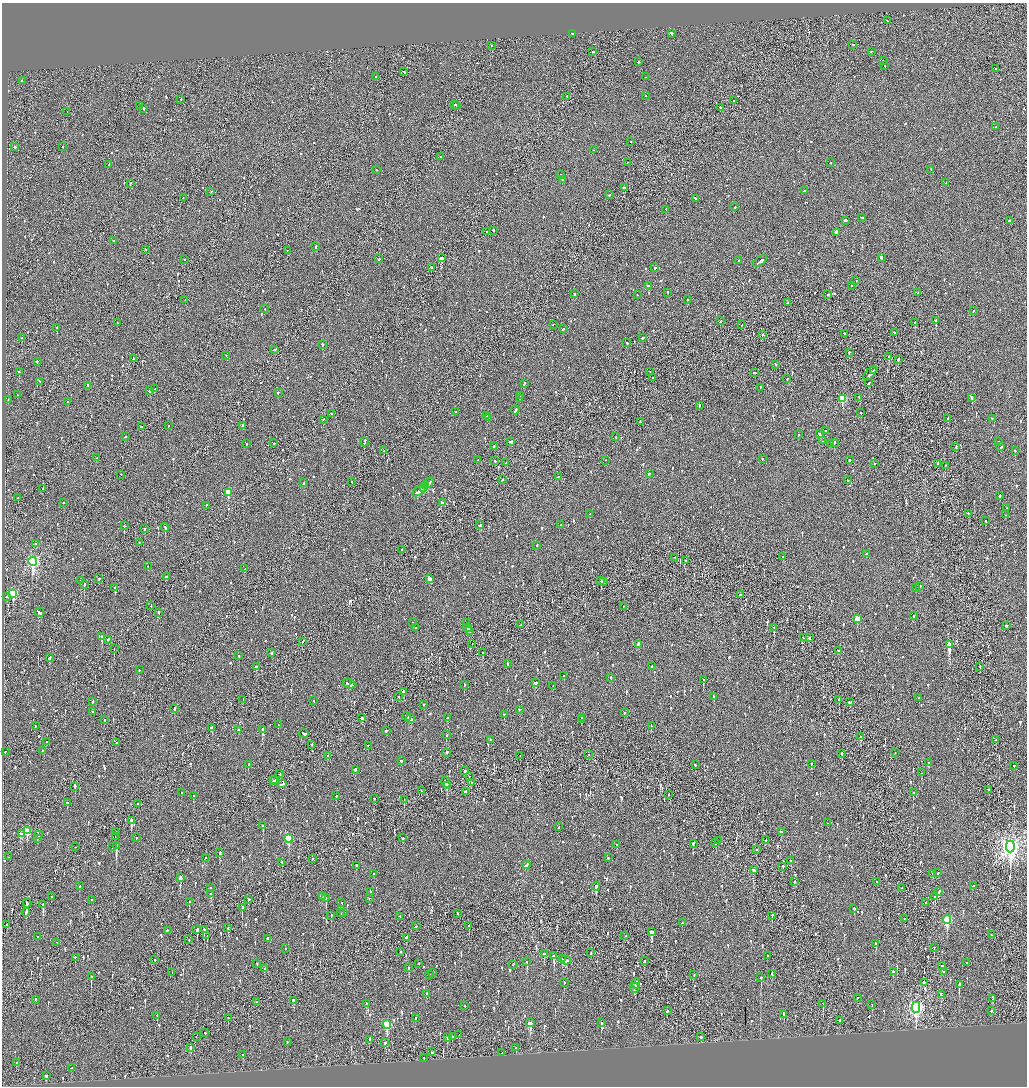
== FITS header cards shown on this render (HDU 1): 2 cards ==
NAXIS1  =                 2050
NAXIS2  =                 2168

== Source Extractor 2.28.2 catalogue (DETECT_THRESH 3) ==
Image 2050 x 2168 px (HDU 1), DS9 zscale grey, zoomed out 1/2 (1 PNG px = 2 x 2 image px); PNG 1029 x 1088 px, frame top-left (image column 2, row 2168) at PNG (2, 3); each listed source drawn as its Kron ellipse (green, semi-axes under 4 px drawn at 4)
Background -0.122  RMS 0.096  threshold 0.288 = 3 sigma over >= 5 px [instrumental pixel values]
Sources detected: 1485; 103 cannot appear on this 1/2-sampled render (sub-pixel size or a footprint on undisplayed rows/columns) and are neither listed nor drawn; of the other 1382, the 500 brightest by FLUX_AUTO listed and drawn (882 fainter detections omitted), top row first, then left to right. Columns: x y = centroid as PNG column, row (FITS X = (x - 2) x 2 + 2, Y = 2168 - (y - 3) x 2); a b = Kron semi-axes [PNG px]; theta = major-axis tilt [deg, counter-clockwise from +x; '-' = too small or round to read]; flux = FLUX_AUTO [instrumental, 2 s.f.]
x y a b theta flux
887 21 2 2 - 90
573 34 3 2 - 2600
671 34 4 2 - 210
853 45 2 2 - 190
491 46 2 1 - 260
593 52 2 2 - 420
871 52 2 2 - 110
883 61 2 2 - 420
638 62 2 2 - 220
884 66 3 2 - 82
995 69 2 2 - 150
404 72 3 2 - 94
375 77 2 2 - 58
646 77 2 2 - 62
22 81 2 2 - 170
646 96 2 1 - 89
567 97 3 1 - 82
181 100 2 2 - 170
733 101 2 1 - 66
454 105 2 2 - 350
140 106 3 2 - 170
457 106 2 2 - 160
720 108 2 1 - 160
143 109 2 2 - 320
67 112 2 1 - 63
996 127 2 2 - 94
631 142 2 2 - 88
15 147 2 2 - 250
63 147 2 2 - 94
593 150 2 1 - 130
440 157 2 2 - 72
627 163 3 2 - 83
831 163 2 2 - 61
109 165 3 2 - 150
376 170 2 1 - 130
931 170 2 2 - 180
560 175 2 1 - 68
562 180 2 2 - 130
946 183 2 2 - 81
130 184 2 1 - 93
625 188 3 2 - 320
804 191 2 2 - 170
211 192 2 2 - 75
609 195 3 2 - 76
183 198 2 2 - 62
695 199 3 2 - 120
735 207 2 2 - 120
666 210 2 2 - 81
862 218 3 2 - 140
845 221 3 2 - 280
1009 221 2 2 - 220
494 231 2 2 - 75
487 232 2 2 - 56
837 233 3 2 - 190
113 241 2 2 - 65
315 247 3 2 - 130
146 250 2 2 - 96
287 251 2 1 - 65
441 258 3 2 - 2200
881 258 2 2 - 550
379 259 2 2 - 66
184 260 2 2 - 77
738 261 3 2 - 100
760 262 8 2 36 240
431 268 2 2 - 280
655 268 2 2 - 170
856 281 2 1 - 59
648 286 3 2 - 100
851 286 2 2 - 72
668 293 2 1 - 150
918 293 2 2 - 83
574 294 2 2 - 75
637 295 2 2 - 56
827 295 2 2 - 120
185 300 2 1 - 75
687 300 2 2 - 55
788 303 2 1 - 71
265 309 2 2 - 79
973 311 2 1 - 130
720 321 2 2 - 120
936 321 2 2 - 2000
117 323 2 2 - 60
915 323 2 2 - 590
553 325 2 2 - 95
741 325 2 1 - 57
57 328 2 2 - 460
563 329 2 2 - 230
894 333 2 2 - 79
844 334 2 2 - 82
762 335 2 2 - 100
22 338 2 2 - 240
642 338 3 2 - 110
626 343 2 2 - 250
322 345 2 2 - 320
275 350 3 2 - 140
849 353 2 2 - 89
226 356 2 2 - 61
889 357 3 1 - 570
133 359 4 2 - 110
898 360 2 2 - 220
37 362 2 2 - 160
776 365 2 2 - 160
874 370 2 1 - 73
19 372 3 2 - 250
650 372 2 1 - 61
754 373 3 2 - 110
870 374 8 2 47 290
653 378 2 1 - 120
787 379 2 2 - 60
40 382 3 2 - 190
869 383 3 2 - 230
524 384 3 2 - 140
88 386 3 2 - 260
760 388 3 2 - 140
155 389 2 2 - 94
150 391 3 2 - 120
278 393 2 2 - 63
18 395 2 2 - 64
521 396 4 2 - 150
859 398 3 1 - 100
972 398 2 2 - 220
520 399 3 2 - 100
842 399 3 3 - 900
8 400 3 2 - 150
68 402 2 2 - 130
699 406 2 2 - 81
515 410 4 2 - 130
455 412 2 2 - 91
861 413 2 2 - 70
331 414 3 2 - 100
487 416 3 2 - 420
489 418 2 2 - 68
948 419 2 2 - 1800
992 419 2 2 - 56
323 420 2 1 - 72
640 422 3 2 - 110
168 426 2 2 - 83
242 426 2 2 - 110
141 427 2 2 - 100
825 431 2 2 - 58
819 434 3 2 - 400
798 435 2 2 - 70
125 437 2 2 - 95
616 437 2 2 - 110
822 441 2 2 - 58
365 442 4 2 - 200
511 442 4 2 - 160
998 442 2 2 - 120
273 443 2 2 - 100
834 443 2 2 - 130
246 444 2 2 - 61
830 444 2 2 - 58
494 446 2 2 - 100
956 447 3 2 - 97
1001 447 2 2 - 98
384 451 2 2 - 110
1015 451 2 2 - 76
97 458 2 2 - 120
762 459 2 2 - 110
478 460 2 2 - 120
849 460 2 2 - 160
495 461 2 2 - 90
605 461 2 2 - 62
506 463 2 1 - 65
875 464 2 2 - 190
938 464 3 1 - 350
946 466 2 1 - 68
649 474 2 2 - 120
121 475 2 1 - 64
558 477 2 2 - 110
502 480 2 2 - 73
847 480 3 2 - 200
352 482 2 2 - 55
304 483 2 2 - 300
429 483 6 2 50 280
426 486 3 2 - 160
423 488 3 2 - 260
42 489 2 1 - 66
420 491 8 2 39 390
228 493 3 3 - 460
1000 496 2 2 - 110
18 498 2 2 - 56
64 503 2 2 - 160
442 503 3 2 - 79
206 506 2 2 - 57
1007 508 2 2 - 98
590 514 3 2 - 75
968 514 2 2 - 68
1006 515 2 2 - 58
985 521 2 2 - 93
480 525 4 2 - 200
561 525 2 2 - 80
124 526 2 2 - 210
165 528 4 2 - 530
145 529 3 2 - 79
139 543 2 1 - 72
36 544 2 2 - 71
537 546 2 2 - 100
402 550 2 1 - 58
866 554 2 2 - 150
783 557 2 2 - 85
675 558 2 1 - 61
685 561 2 2 - 61
33 562 4 3 - 2900
148 566 2 2 - 220
245 569 2 2 - 61
166 577 3 2 - 79
99 579 3 2 - 160
430 579 3 2 - 180
81 581 2 2 - 310
601 581 3 2 - 340
604 582 2 2 - 72
84 585 2 2 - 290
920 587 3 2 - 110
115 588 2 2 - 520
916 588 2 2 - 85
13 594 4 3 - 1300
740 595 2 2 - 67
7 597 3 2 - 59
151 606 3 2 - 78
623 607 2 1 - 94
40 613 5 2 - 400
158 613 3 2 - 120
913 616 3 2 - 310
857 619 3 3 - 330
413 623 2 1 - 62
467 623 2 2 - 57
520 625 2 1 - 59
1007 626 2 2 - 150
415 628 2 2 - 88
467 628 4 2 - 270
774 628 2 1 - 240
470 631 2 2 - 85
102 637 3 2 - 490
803 638 2 2 - 62
809 638 2 2 - 110
108 640 2 2 - 66
302 642 3 1 - 330
472 644 2 1 - 97
639 645 3 2 - 180
949 645 3 2 - 10000
114 649 2 1 - 140
838 651 2 2 - 87
271 653 2 2 - 180
482 653 2 2 - 110
239 656 2 2 - 130
49 658 3 2 - 85
508 664 2 2 - 83
652 666 2 2 - 61
256 667 2 2 - 180
980 667 2 1 - 57
139 670 2 2 - 68
564 676 3 2 - 91
611 678 2 2 - 93
703 680 3 2 - 290
347 683 3 2 - 140
535 683 3 2 - 150
349 684 6 2 -26 300
464 685 3 2 - 100
553 686 2 2 - 55
403 692 3 2 - 130
398 697 2 2 - 88
713 697 4 2 - 160
919 698 2 2 - 57
243 700 4 2 - 140
839 700 2 2 - 210
314 701 2 2 - 63
93 702 2 2 - 74
850 702 3 2 - 160
424 705 2 2 - 72
175 709 2 2 - 150
519 710 2 2 - 73
92 712 2 2 - 62
624 713 2 2 - 80
504 715 2 2 - 140
407 717 4 2 - 150
362 718 3 2 - 74
447 718 3 2 - 110
581 718 2 2 - 75
410 719 4 2 - 190
105 720 2 2 - 84
582 720 2 2 - 85
278 725 2 2 - 91
35 726 2 2 - 72
651 726 3 2 - 160
212 728 3 2 - 280
239 730 3 2 - 72
262 730 3 2 - 570
386 731 3 2 - 120
304 734 5 2 - 170
446 735 2 2 - 170
860 737 3 2 - 350
490 740 2 2 - 56
996 740 2 2 - 60
47 742 2 2 - 73
116 743 2 1 - 110
312 745 2 2 - 110
368 746 2 2 - 60
43 751 2 2 - 60
5 752 2 2 - 85
447 753 2 2 - 370
895 753 2 2 - 66
842 754 3 2 - 140
589 755 2 1 - 60
327 756 2 2 - 110
520 756 2 2 - 65
401 761 2 2 - 140
928 763 3 2 - 55
811 764 2 2 - 74
248 765 3 2 - 120
695 765 2 2 - 84
1014 766 2 2 - 55
355 770 3 2 - 110
465 771 2 2 - 69
921 773 2 2 - 57
280 774 2 2 - 62
469 777 2 1 - 77
275 780 3 1 - 87
273 781 2 1 - 110
446 783 6 2 -61 190
471 783 3 1 - 130
282 784 4 2 - 170
447 786 3 2 - 110
75 787 4 2 - 980
988 790 2 2 - 68
421 791 2 2 - 65
465 792 3 2 - 92
181 793 2 2 - 96
913 793 2 2 - 130
668 795 2 2 - 57
193 796 3 2 - 110
336 796 2 2 - 98
374 799 2 2 - 85
404 800 2 1 - 210
67 803 3 2 - 130
138 804 2 2 - 61
131 821 3 2 - 540
828 823 2 1 - 81
263 826 3 2 - 250
559 827 2 2 - 66
27 831 4 3 - 550
116 832 2 2 - 59
781 832 3 2 - 84
21 834 4 3 - 210
38 835 2 2 - 150
115 837 2 1 - 97
136 838 2 2 - 120
403 838 3 2 - 110
37 839 2 2 - 63
289 839 4 3 - 740
766 840 2 2 - 120
718 841 2 1 - 69
716 843 3 2 - 150
693 844 2 2 - 350
617 845 2 2 - 66
116 846 3 2 - 1500
76 847 2 1 - 70
112 847 2 1 - 60
1010 847 6 4 89 8300
756 850 2 1 - 92
220 853 3 2 - 230
9 857 2 2 - 57
205 858 2 2 - 55
608 858 2 2 - 120
313 859 2 1 - 63
791 861 2 2 - 130
282 863 2 1 - 110
526 865 4 2 - 290
356 866 2 2 - 250
783 867 3 2 - 65
753 870 4 2 - 290
938 873 2 2 - 68
374 874 2 2 - 69
933 874 2 2 - 100
180 878 3 2 - 83
794 882 2 2 - 120
876 882 2 2 - 64
79 886 2 2 - 67
973 886 3 2 - 77
596 887 4 2 - 520
210 888 2 2 - 56
901 888 2 2 - 59
371 892 3 2 - 63
939 892 3 2 - 120
211 894 2 2 - 77
51 897 3 2 - 120
322 897 4 2 - 150
935 897 3 2 - 270
326 898 2 2 - 320
369 899 2 2 - 81
91 900 2 2 - 92
248 900 2 1 - 130
189 902 2 2 - 250
341 903 2 2 - 78
926 903 2 1 - 57
27 904 4 2 - 280
43 905 4 2 - 450
242 908 4 2 - 460
854 909 2 2 - 120
26 912 4 2 - 150
341 913 2 2 - 78
343 913 2 1 - 100
458 914 3 1 - 280
331 916 3 2 - 98
772 916 3 1 - 64
400 917 2 2 - 55
904 919 2 1 - 72
947 920 4 3 - 1300
682 923 2 2 - 110
7 925 2 1 - 67
416 926 2 2 - 80
469 926 3 1 - 190
228 928 2 2 - 73
197 930 4 2 - 290
204 930 2 2 - 210
167 931 2 2 - 91
651 932 4 3 - 620
991 935 2 2 - 68
207 936 2 1 - 110
625 936 2 2 - 58
38 937 2 2 - 68
406 938 2 2 - 560
267 939 2 2 - 220
189 940 2 1 - 82
57 943 2 2 - 81
876 944 3 2 - 150
934 948 3 1 - 58
285 949 2 2 - 61
400 952 2 2 - 150
591 953 3 2 - 69
544 954 2 2 - 100
554 956 2 2 - 4000
767 956 2 2 - 190
75 958 2 2 - 120
562 959 3 2 - 200
155 960 2 2 - 72
566 961 5 3 - 200
644 961 2 2 - 95
527 962 3 2 - 130
966 963 2 2 - 56
257 964 2 2 - 61
419 964 2 2 - 78
513 965 3 2 - 99
942 966 2 2 - 78
409 968 3 2 - 140
264 969 2 2 - 100
893 972 3 2 - 110
944 972 2 2 - 82
172 973 2 1 - 61
433 973 2 2 - 60
772 974 3 2 - 130
430 975 2 2 - 340
694 975 2 2 - 65
91 977 3 2 - 270
761 978 3 2 - 210
564 983 2 2 - 69
924 983 2 2 - 110
636 984 5 1 - 200
959 985 3 2 - 370
635 988 5 2 - 220
426 994 3 2 - 100
941 995 4 2 - 150
857 998 2 2 - 61
992 999 2 2 - 180
35 1000 2 2 - 190
294 1001 3 2 - 1000
256 1002 2 2 - 71
366 1004 2 2 - 84
823 1004 3 1 - 150
872 1005 2 2 - 120
465 1006 2 2 - 120
916 1008 5 3 - 3800
667 1011 3 2 - 95
991 1011 2 2 - 89
784 1015 3 2 - 79
157 1016 2 2 - 120
228 1018 2 2 - 57
415 1018 2 2 - 73
840 1021 3 2 - 71
530 1023 4 3 - 380
602 1023 2 2 - 140
387 1025 4 3 - 1100
205 1033 2 2 - 250
459 1035 3 2 - 70
196 1037 2 2 - 61
452 1037 2 2 - 63
701 1037 2 1 - 950
447 1038 2 2 - 110
369 1040 4 2 - 110
287 1042 2 2 - 86
385 1043 3 2 - 58
191 1048 3 2 - 190
516 1048 2 2 - 150
431 1052 2 1 - 78
502 1053 2 2 - 600
243 1055 2 2 - 110
424 1058 2 1 - 72
16 1063 2 2 - 60
72 1068 3 2 - 140
46 1076 3 3 - 120
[882 fainter detections neither listed nor drawn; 103 sub-pixel or undisplayed-footprint detections neither listed nor drawn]